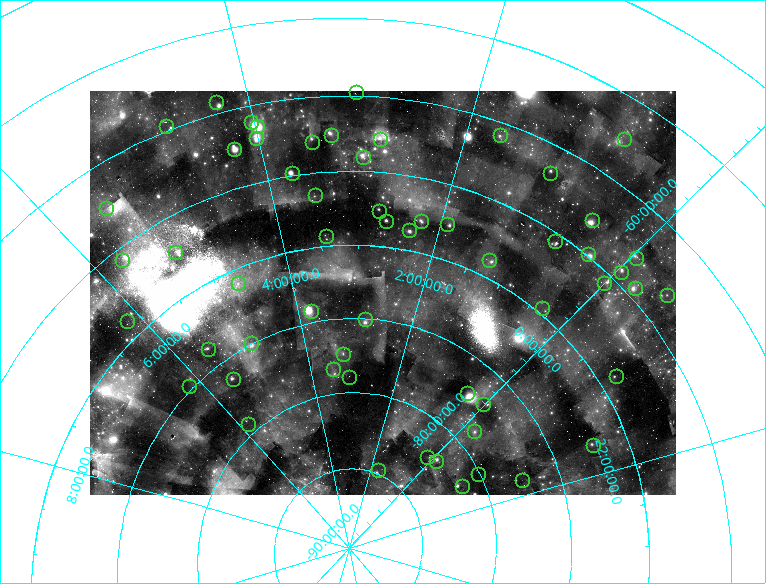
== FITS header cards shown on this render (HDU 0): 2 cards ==
NAXIS1  =                  586 / Length of x axis
NAXIS2  =                  404 / Length of y axis

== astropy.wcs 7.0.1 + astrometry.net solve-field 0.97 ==
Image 586 x 404 px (HDU 0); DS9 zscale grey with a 90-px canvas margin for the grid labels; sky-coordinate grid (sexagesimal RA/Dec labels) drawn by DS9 from the SOLVED WCS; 58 Tycho-2 reference stars matched to detected sources circled (green)
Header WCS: RA---SIN/DEC--SIN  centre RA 02:35:19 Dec -73:18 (38.83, -73.31 deg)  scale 240 arcsec/px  FOV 2344.0' x 1616.0'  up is +7 deg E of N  parity normal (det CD < 0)
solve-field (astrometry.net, Tycho-2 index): SOLVED blind (the header's WCS was not the basis of the solution)
Solved WCS: RA---TAN-SIP/DEC--TAN-SIP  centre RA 02:35:33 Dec -73:08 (38.89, -73.13 deg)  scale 252 x 246 arcsec/px (non-square pixels)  FOV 2456.8' x 1656.7'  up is +8 deg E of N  parity normal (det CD < 0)
** header WCS and blind solve DISAGREE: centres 10.7' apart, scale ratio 1.05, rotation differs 0 deg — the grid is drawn from the SOLVED WCS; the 'Header WCS' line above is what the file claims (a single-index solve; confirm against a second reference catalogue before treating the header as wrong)
Tycho-2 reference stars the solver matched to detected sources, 58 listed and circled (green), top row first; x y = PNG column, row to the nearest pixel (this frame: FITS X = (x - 90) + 1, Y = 404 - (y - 91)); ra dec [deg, ICRS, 3 dp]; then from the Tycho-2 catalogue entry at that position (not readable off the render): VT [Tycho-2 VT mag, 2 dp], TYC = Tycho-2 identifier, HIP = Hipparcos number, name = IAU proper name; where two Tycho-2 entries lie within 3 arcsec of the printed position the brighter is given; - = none
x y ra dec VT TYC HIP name
356 92 45.903 -59.738 5.16 8498-1351-1 14240 -
216 102 64.121 -59.302 4.55 8508-2041-1 19921 -
251 122 60.326 -61.079 5.12 8868-2221-1 18772 -
166 126 71.088 -59.733 5.31 8515-1847-1 22040 -
257 126 59.686 -61.400 4.74 8868-1318-1 18597 -
331 135 49.442 -62.575 5.57 8863-1556-1 15330 -
500 135 25.450 -60.789 5.83 8850-1627-1 7921 -
256 138 60.224 -62.159 4.70 8868-2193-1 18744 -
380 139 42.256 -62.807 5.27 8862-243-1 13141 -
624 139 10.838 -57.463 4.36 8469-1596-1 3405 -
312 142 52.344 -62.938 4.75 8870-1384-1 16245 -
234 149 63.606 -62.474 3.42 8869-2461-1 19780 -
363 157 44.699 -64.071 4.99 8862-1490-1 13884 -
292 173 56.050 -64.807 3.96 8870-1385-1 17440 -
550 173 16.828 -61.775 5.44 8842-1781-1 5268 -
315 195 52.715 -66.490 5.79 8873-1468-1 16368 -
106 208 83.406 -62.490 3.91 8883-1641-1 26069 -
379 211 41.386 -67.617 4.83 9145-2046-1 12876 -
592 220 7.889 -62.966 4.51 8844-1520-1 2487 -
386 221 39.897 -68.267 4.09 9144-1686-1 12394 -
421 221 33.561 -67.841 5.74 9144-663-1 10418 -
447 224 28.734 -67.647 4.79 9143-238-1 8928 -
409 230 35.437 -68.659 4.07 9144-1688-1 11001 -
326 236 51.401 -69.336 5.99 9152-2134-1 15968 -
555 241 10.618 -65.468 5.44 8847-1489-1 3330 -
175 252 78.439 -67.185 4.95 8890-1116-1 24372 -
588 254 5.018 -64.875 4.29 8843-1706-1 1599 -
636 258 359.333 -62.957 5.96 9130-1669-1 118092 -
122 260 86.193 -65.736 4.35 8904-1522-1 27100 -
489 260 18.942 -68.876 5.00 9136-1759-2 5896 -
621 272 359.396 -64.298 5.00 9130-1766-1 118121 -
238 283 70.767 -70.931 5.49 9157-1971-1 21949 -
604 283 359.979 -65.577 4.47 9133-1652-1 118322 -
635 288 356.050 -64.404 5.87 9130-1677-1 117088 -
667 295 352.254 -63.111 5.63 9129-1859-1 115908 -
542 308 5.163 -69.625 5.49 9134-2059-1 1647 -
311 311 56.810 -74.239 3.44 9159-1634-1 17678 -
365 319 42.619 -75.067 4.89 9362-1344-1 13244 -
127 321 92.184 -68.843 5.03 9164-2122-1 29134 -
251 343 73.797 -74.937 5.63 9173-1001-1 22871 -
208 349 83.687 -73.741 6.02 9174-64-1 26169 -
343 354 48.990 -77.388 5.56 9366-741-1 15201 -
333 369 52.495 -78.352 5.77 9367-1014-1 16290 -
616 376 346.218 -68.820 5.56 9338-2316-1 113969 -
349 377 46.884 -78.989 5.70 9370-1190-1 14521 -
233 379 82.971 -76.341 5.31 9378-1692-1 25918 -
189 386 92.560 -74.753 5.15 9176-987-1 29271 -
467 393 6.438 -77.254 2.86 9350-1626-1 2021 -
483 404 0.399 -77.066 4.93 9350-450-1 122 -
248 424 87.570 -79.361 5.44 9386-2611-1 27566 -
474 431 356.170 -78.791 5.86 9485-945-1 117125 -
593 445 336.154 -72.255 5.35 9340-2962-1 110618 -
427 457 2.509 -82.224 5.40 9358-208-1 814 -
436 461 358.027 -82.019 5.21 9489-785-1 117689 -
378 470 24.367 -84.770 5.77 9494-1528-1 7568 -
478 474 342.595 -80.124 5.29 9484-1164-1 112781 -
522 480 334.461 -77.512 5.51 9479-1525-1 110078 -
462 486 341.515 -81.382 4.16 9488-1053-1 112405 -